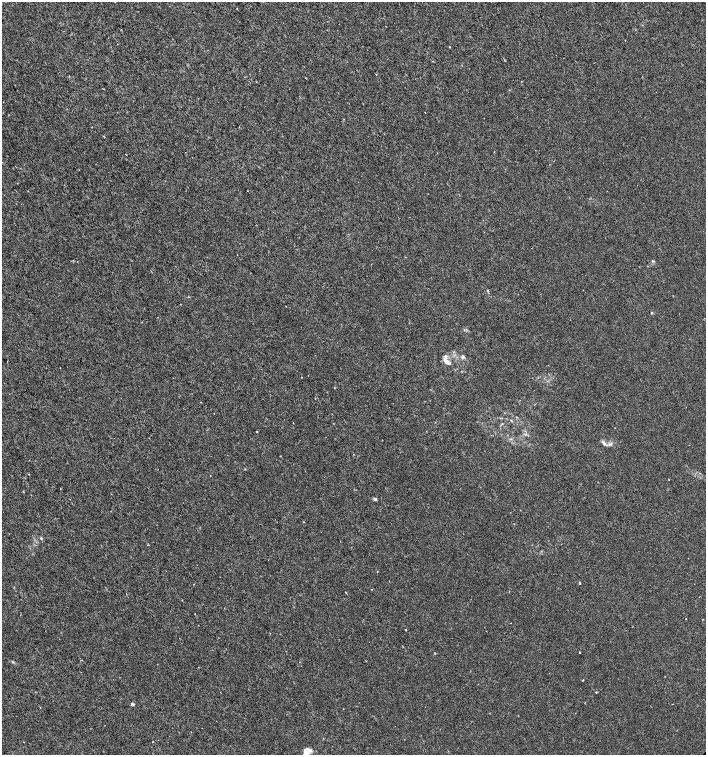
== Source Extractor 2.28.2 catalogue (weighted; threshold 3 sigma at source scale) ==
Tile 11 of 4 x 4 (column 3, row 3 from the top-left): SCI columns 3048-4455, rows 1507-3011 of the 6029 x 6029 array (HDU 1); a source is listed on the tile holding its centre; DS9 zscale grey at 2 x 2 block average (1 PNG px = mean of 2 x 2 image px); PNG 708 x 757 px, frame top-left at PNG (2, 2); no overlay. Shown black and unused: <1% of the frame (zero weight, under 3 of 6 exposures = <1% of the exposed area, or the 3 px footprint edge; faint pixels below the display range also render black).
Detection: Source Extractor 2.28.2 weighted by HDU 2 'WHT'; one run over the whole footprint, this tile lists its part. Background -1.77e-04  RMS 0.001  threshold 0.00422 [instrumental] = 3 sigma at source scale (4.09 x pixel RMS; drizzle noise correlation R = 1.36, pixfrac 0.8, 0.0396/0.0396 arcsec/px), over >= 5 px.
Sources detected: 31; all 31 listed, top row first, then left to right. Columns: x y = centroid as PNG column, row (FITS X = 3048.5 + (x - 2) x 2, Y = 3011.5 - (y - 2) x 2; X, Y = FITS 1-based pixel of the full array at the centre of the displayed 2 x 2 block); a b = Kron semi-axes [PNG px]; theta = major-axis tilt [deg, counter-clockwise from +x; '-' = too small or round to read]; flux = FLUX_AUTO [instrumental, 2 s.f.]
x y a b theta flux
449 47 2 2 - 0.15
425 113 2 2 - 0.097
126 155 2 2 - 0.084
653 261 3 2 - 0.19
488 290 3 2 - 0.13
652 313 3 2 - 0.14
141 322 2 2 - 0.078
463 357 5 4 - 0.43
447 361 13 5 -50 1.3
201 402 2 2 - 0.093
256 432 2 2 - 0.099
525 434 3 2 - 0.15
604 443 6 3 -62 0.43
610 444 6 3 5 0.47
280 456 2 2 - 0.09
669 480 2 2 - 0.068
375 499 4 3 - 0.36
514 524 2 2 - 0.087
377 571 2 2 - 0.11
579 583 4 2 - 0.14
193 584 2 2 - 0.091
346 592 2 2 - 0.093
686 619 2 2 - 0.17
406 630 2 2 - 0.089
580 652 2 2 - 0.17
435 653 2 2 - 0.21
13 662 3 2 - 0.18
583 680 2 2 - 0.12
596 692 2 2 - 0.18
132 704 3 3 - 0.49
307 752 10 6 41 1.9
Isophote crosses this tile's border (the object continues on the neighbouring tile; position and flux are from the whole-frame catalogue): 1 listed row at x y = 307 752
Diffuse or blended objects may show on this block-average render without a row.